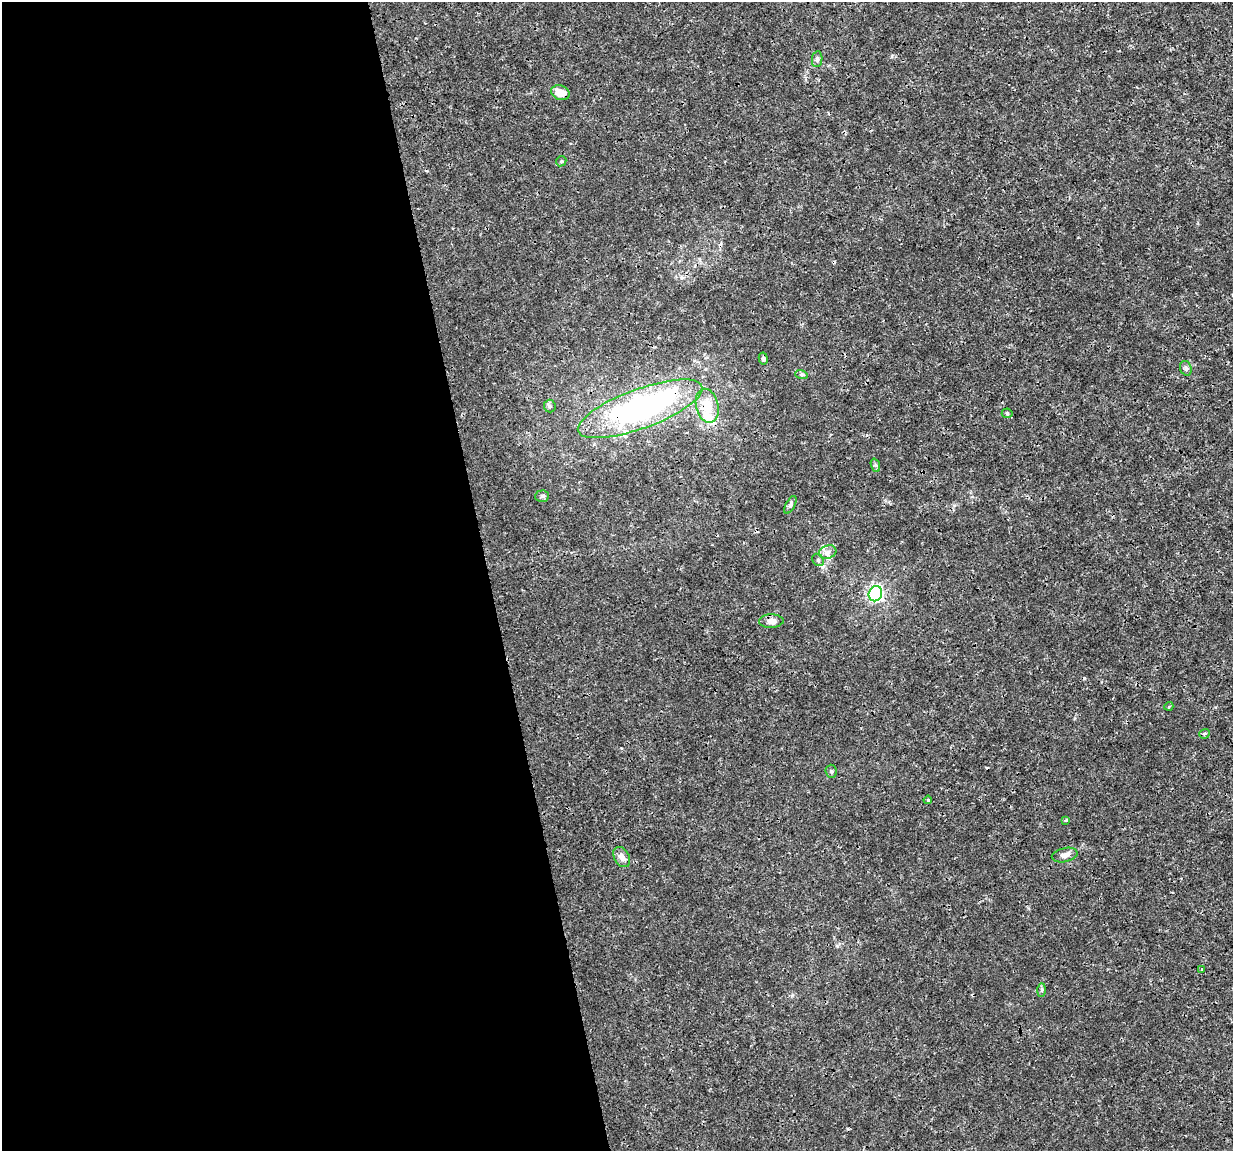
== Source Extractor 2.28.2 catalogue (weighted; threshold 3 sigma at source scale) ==
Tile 9 of 4 x 4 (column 1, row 3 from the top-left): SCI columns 1-1231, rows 1227-2375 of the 4923 x 4703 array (HDU 1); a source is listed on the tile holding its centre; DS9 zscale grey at full resolution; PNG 1235 x 1153 px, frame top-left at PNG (2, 2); each listed source drawn as its Kron ellipse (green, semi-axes under 4 px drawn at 4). Shown black and unused: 40% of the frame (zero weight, under 3 of 4 exposures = <1% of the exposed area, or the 3 px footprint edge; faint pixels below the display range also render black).
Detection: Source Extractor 2.28.2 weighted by HDU 2 'WHT'; one run over the whole footprint, this tile lists its part. Background 0.00291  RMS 8.1e-04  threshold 0.00363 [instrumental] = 3 sigma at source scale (4.5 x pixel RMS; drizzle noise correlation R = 1.50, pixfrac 1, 0.0396/0.0396 arcsec/px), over >= 5 px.
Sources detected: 29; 1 inside a brighter object's white glare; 1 cosmic-ray / hot-pixel residue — neither listed nor drawn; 1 inside a brighter listed object's ellipse — not listed separately; the other 26 listed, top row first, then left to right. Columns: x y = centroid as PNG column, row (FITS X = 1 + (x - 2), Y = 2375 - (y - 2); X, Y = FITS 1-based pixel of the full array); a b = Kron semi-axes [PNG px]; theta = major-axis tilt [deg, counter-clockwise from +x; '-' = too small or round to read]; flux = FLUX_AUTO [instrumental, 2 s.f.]
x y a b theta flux
817 59 8 5 82 0.18
560 93 9 7 -19 0.96
561 161 5 4 - 0.12
763 359 6 4 -80 0.2
1186 368 7 5 -69 0.18
801 374 6 4 -18 0.15
550 406 6 6 - 0.16
707 406 17 11 -76 1.7
640 409 66 19 20 23
1007 413 5 5 - 0.11
875 465 7 4 -70 0.14
542 496 7 5 4 0.19
790 505 10 4 62 0.19
828 552 9 6 17 0.37
818 560 7 5 -47 0.15
875 594 8 6 67 17
771 621 12 7 1 0.5
1169 706 4 3 - 0.078
1205 734 5 4 - 0.16
831 771 6 5 - 0.14
928 800 4 3 - 0.084
1066 820 3 3 - 0.12
1065 855 13 7 13 0.42
622 857 11 7 -59 0.53
1202 969 4 4 - 0.09
1042 990 7 4 89 0.13
Overlapping masked pixels (flux is a lower limit): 3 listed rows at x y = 560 93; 707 406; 640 409